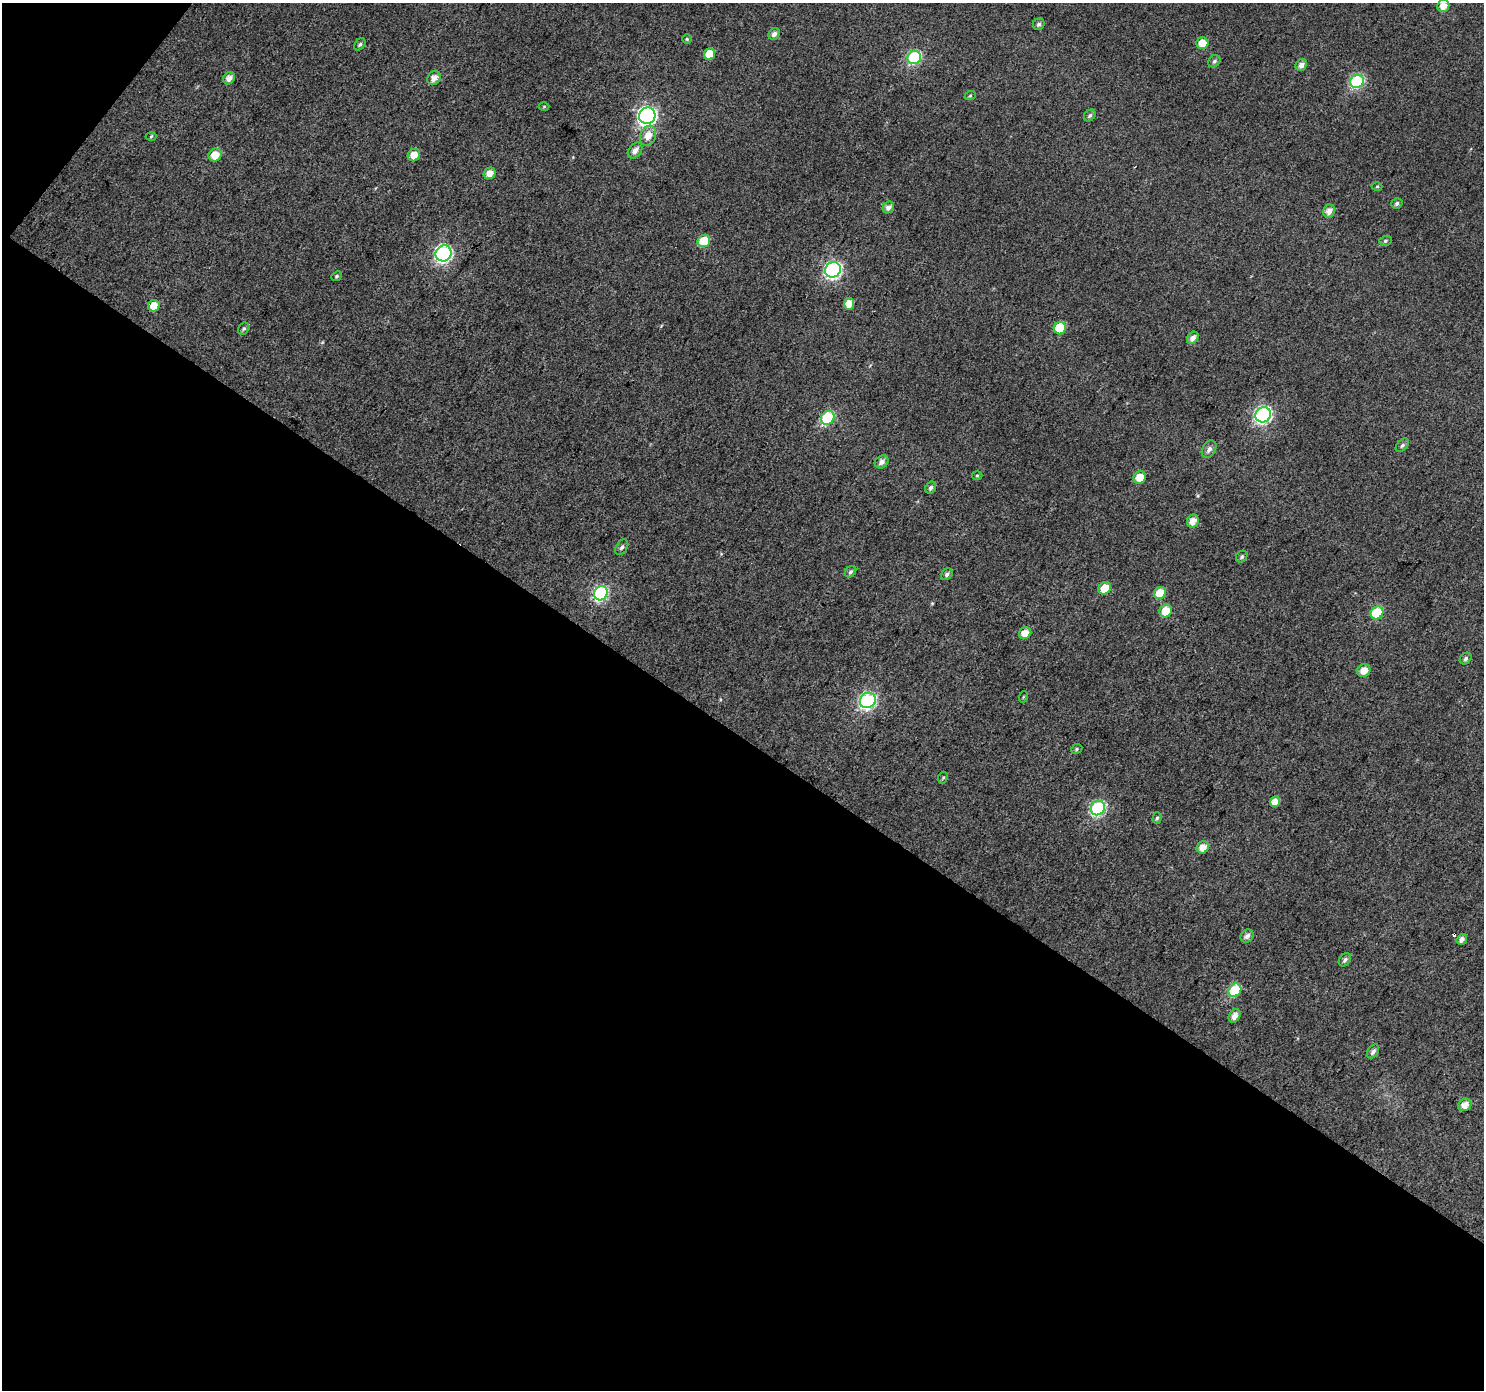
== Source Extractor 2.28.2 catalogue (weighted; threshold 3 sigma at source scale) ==
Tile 3 of 2 x 2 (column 1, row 2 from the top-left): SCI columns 3-1484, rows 116-1503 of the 2968 x 2988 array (HDU 1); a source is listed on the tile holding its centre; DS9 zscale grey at full resolution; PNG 1486 x 1392 px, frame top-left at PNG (2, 3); each listed source drawn as its Kron ellipse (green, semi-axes under 4 px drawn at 4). Shown black and unused: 48% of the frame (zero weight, under 3 of 4 exposures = <1% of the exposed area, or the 3 px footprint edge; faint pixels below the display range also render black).
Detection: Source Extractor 2.28.2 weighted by HDU 2 'WHT'; one run over the whole footprint, this tile lists its part. Background 0.016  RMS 0.011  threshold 0.0503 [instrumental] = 3 sigma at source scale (4.5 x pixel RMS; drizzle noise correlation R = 1.50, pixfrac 1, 0.0396/0.0396 arcsec/px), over >= 5 px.
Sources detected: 74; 1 cosmic-ray / hot-pixel residue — neither listed nor drawn; the other 73 listed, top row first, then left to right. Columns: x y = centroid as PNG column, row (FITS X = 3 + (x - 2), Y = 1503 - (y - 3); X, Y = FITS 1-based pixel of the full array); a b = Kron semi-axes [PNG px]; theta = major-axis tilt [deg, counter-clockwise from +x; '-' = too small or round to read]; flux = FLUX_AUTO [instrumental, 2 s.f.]
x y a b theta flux
1443 6 6 6 - 12
1039 24 6 5 - 2.7
774 34 6 5 - 4.3
687 39 5 5 - 1.5
1202 43 6 6 - 15
360 44 7 5 50 2.3
710 54 6 5 - 19
914 57 7 6 - 110
1214 61 7 5 49 2.7
1301 65 6 5 - 5.9
229 78 6 5 - 7
434 78 7 6 - 8.5
1357 81 7 6 - 110
970 96 6 3 20 1.3
544 106 5 3 - 0.98
1090 115 6 5 - 2.6
647 116 8 8 - 370
151 136 5 3 - 1.2
648 136 10 8 69 12
635 151 9 6 52 7.1
215 155 7 6 - 17
414 155 6 6 - 13
490 173 6 5 - 10
1377 186 5 3 - 1.3
1397 203 6 5 - 2.7
888 207 6 5 - 5.5
1329 211 7 6 - 8.5
704 241 6 6 - 28
1385 241 6 5 - 2
444 253 8 7 - 230
833 270 8 7 - 240
336 276 6 4 41 1.7
849 304 6 5 - 13
154 306 6 5 - 14
1060 328 6 6 - 42
244 329 6 5 - 2.1
1193 338 7 5 50 6
1263 415 8 7 - 230
828 418 7 6 - 87
1402 445 8 5 45 2.7
1209 449 9 6 58 5.2
882 462 7 6 - 5.1
977 475 5 3 - 1.3
1140 477 6 6 - 18
931 488 6 5 - 2.9
1193 521 6 6 - 9.8
622 547 8 5 57 3
1242 557 6 5 - 2.3
851 572 6 5 - 2.2
947 574 6 5 - 2.8
1105 588 7 5 44 20
601 593 7 6 - 160
1160 593 6 6 - 23
1166 611 6 6 - 21
1377 613 7 6 - 47
1025 633 6 6 - 13
1466 658 6 5 - 2.9
1364 670 7 6 - 12
1023 697 6 3 71 1.1
868 700 8 7 - 210
1077 749 6 4 25 1.7
943 778 6 4 66 1.6
1275 802 5 5 - 11
1098 808 7 6 - 160
1157 818 6 4 73 1.9
1203 847 6 6 - 11
1247 936 7 6 - 4.7
1462 939 6 5 - 5
1345 960 7 5 52 3.1
1235 990 7 6 - 52
1235 1016 7 5 59 8.2
1373 1051 8 5 55 4
1465 1105 7 6 - 10
Isophote crosses this tile's border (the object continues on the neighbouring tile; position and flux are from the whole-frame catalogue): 1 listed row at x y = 1443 6